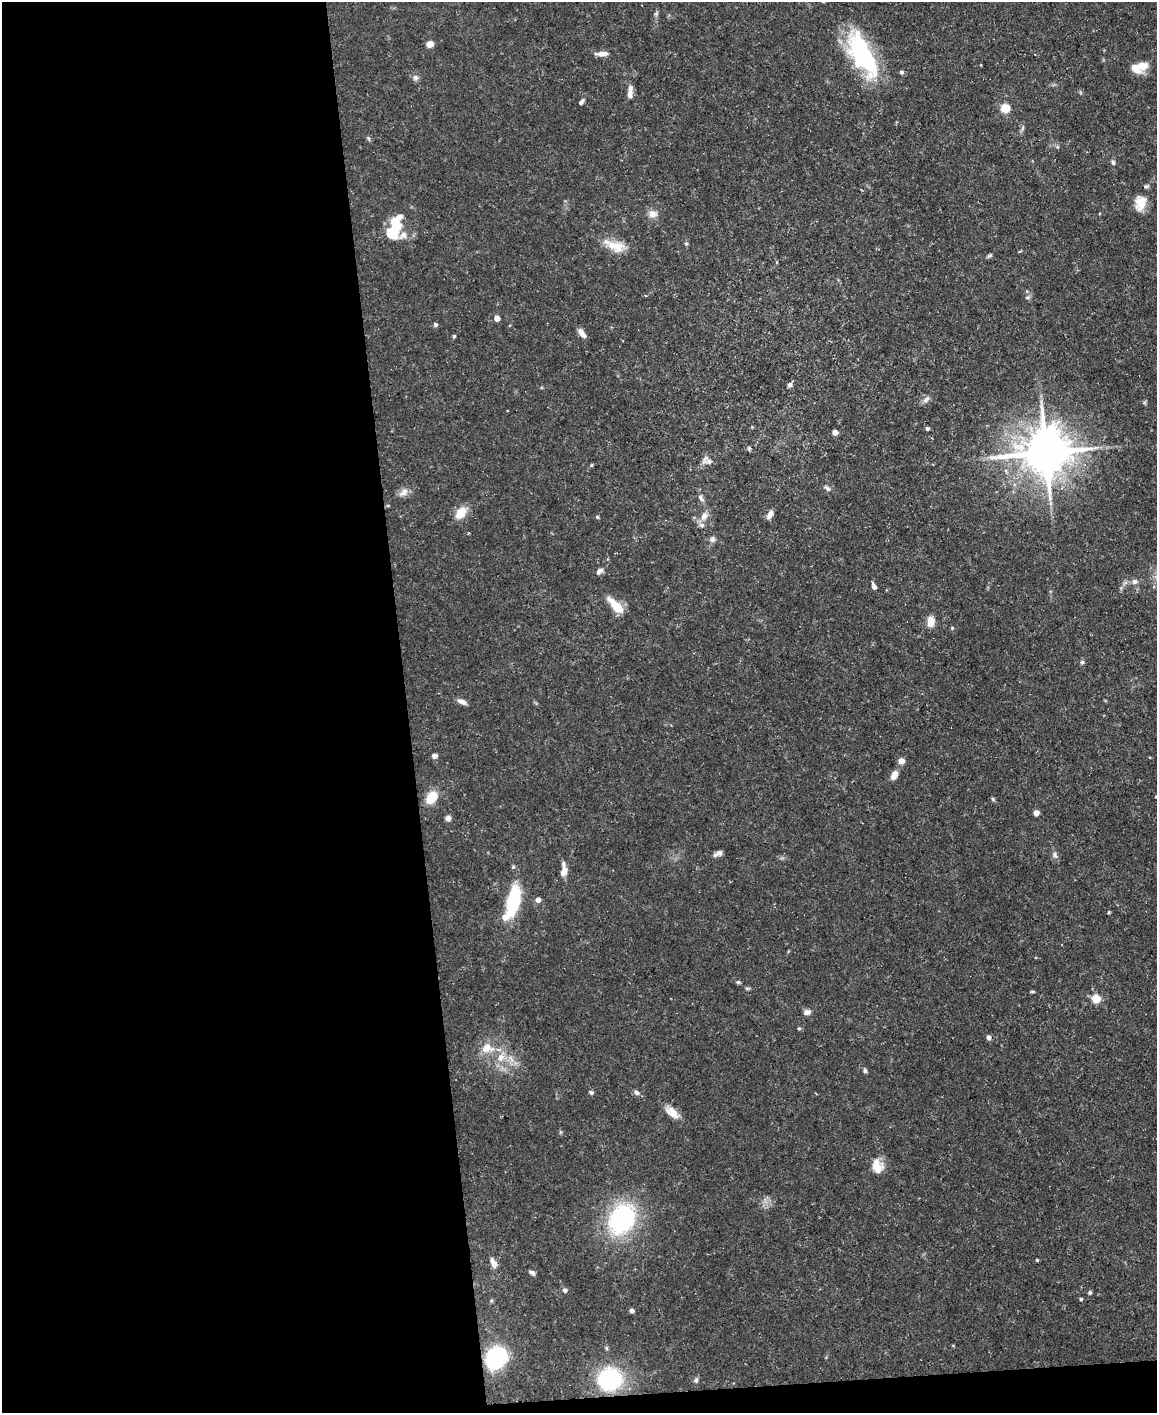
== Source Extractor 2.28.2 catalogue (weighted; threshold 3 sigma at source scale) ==
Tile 9 of 4 x 3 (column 1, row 3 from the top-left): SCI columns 1-1155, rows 126-1536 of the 4620 x 4591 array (HDU 1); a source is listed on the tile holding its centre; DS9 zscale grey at full resolution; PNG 1159 x 1415 px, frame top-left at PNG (2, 2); no overlay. Shown black and unused: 36% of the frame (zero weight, under 3 of 5 exposures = <1% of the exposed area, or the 3 px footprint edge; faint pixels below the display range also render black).
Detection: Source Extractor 2.28.2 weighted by HDU 2 'WHT'; one run over the whole footprint, this tile lists its part. Background 0.0587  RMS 0.004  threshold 0.0182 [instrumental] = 3 sigma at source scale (4.5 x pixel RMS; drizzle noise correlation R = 1.50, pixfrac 1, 0.05/0.05 arcsec/px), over >= 5 px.
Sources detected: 99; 1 inside a brighter object's white glare — not listed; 8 inside a brighter listed object's ellipse — not listed separately; the other 90 listed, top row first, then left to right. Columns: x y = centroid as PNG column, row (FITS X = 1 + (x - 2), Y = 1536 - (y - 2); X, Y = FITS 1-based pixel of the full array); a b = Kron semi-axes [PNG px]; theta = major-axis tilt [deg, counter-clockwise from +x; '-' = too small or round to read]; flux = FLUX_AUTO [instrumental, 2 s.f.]
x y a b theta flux
430 44 5 4 - 9.4
602 54 13 6 2 3.1
862 54 52 20 -63 52
1143 65 16 11 55 5.5
901 72 5 4 - 0.97
415 78 8 7 - 1.3
630 92 17 6 85 2.7
581 102 9 4 51 1.1
1005 108 5 5 - 21
1022 128 8 4 81 0.89
368 138 7 3 -71 0.58
1113 162 7 5 -72 0.83
1146 186 6 5 - 0.78
1140 203 15 11 74 7.1
653 214 11 9 -2 3
395 224 19 11 -68 9.1
686 243 5 4 - 0.7
615 246 30 12 -19 8.1
990 255 7 5 19 0.69
1027 298 6 4 1 0.65
497 318 4 4 - 4.1
435 324 5 5 - 1
582 333 11 5 -53 2.6
454 336 4 3 - 0.63
790 385 6 6 - 1.1
926 399 10 6 46 1.5
927 428 5 4 - 0.86
835 432 5 4 - 3.4
749 448 6 5 - 0.63
1045 452 15 13 11 1600
709 461 12 7 7 2.2
591 465 5 4 - 0.45
827 488 11 5 -37 1.1
404 492 15 8 37 2.8
701 498 11 5 -54 1.4
1050 503 7 4 -90 0.96
461 513 17 11 50 5.7
770 515 10 6 62 2.3
704 516 12 9 57 3.1
597 517 4 4 - 0.56
712 539 9 7 75 1.4
599 571 10 6 49 1.7
1135 581 9 7 9 1.6
874 586 8 4 -64 1.5
616 606 22 8 -47 8.8
931 621 9 7 -90 5.7
952 628 5 4 - 0.41
1082 662 6 5 - 0.84
462 701 11 5 -27 2.2
434 756 4 4 - 3.2
901 761 5 5 - 4.7
894 775 10 6 63 3.5
431 797 14 10 55 7.8
1156 797 4 3 - 0.35
993 799 6 4 -71 0.53
1036 813 4 4 - 4.3
448 818 6 6 - 1.7
719 853 7 7 - 1.3
1055 855 10 6 -61 1.4
564 872 10 7 70 3.2
538 900 5 4 - 3
513 901 29 11 78 31
1109 912 5 3 - 0.39
738 982 5 5 - 0.62
747 988 8 4 7 0.62
1032 992 6 3 0 0.5
1096 999 5 5 - 17
807 1012 9 7 6 1.6
799 1028 5 4 - 0.48
988 1037 5 4 - 1.5
487 1048 18 13 3 6.7
501 1057 13 10 52 4.8
865 1071 6 5 - 0.77
636 1092 8 6 -36 1.4
591 1093 5 5 - 0.93
672 1112 20 10 -41 4.8
560 1132 6 4 90 0.53
876 1164 16 14 -13 4.8
622 1219 35 27 59 49
1037 1260 4 4 - 0.42
493 1263 12 7 -63 2.7
532 1273 7 4 -30 1.2
565 1290 6 5 - 1.1
1090 1292 5 4 - 0.76
1081 1299 4 3 - 0.62
631 1310 4 4 - 1.6
953 1345 5 3 - 0.35
496 1358 15 12 46 64
610 1379 24 23 - 37
696 1380 7 6 - 1
Isophote crosses this tile's border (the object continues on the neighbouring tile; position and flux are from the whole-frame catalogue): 1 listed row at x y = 1156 797